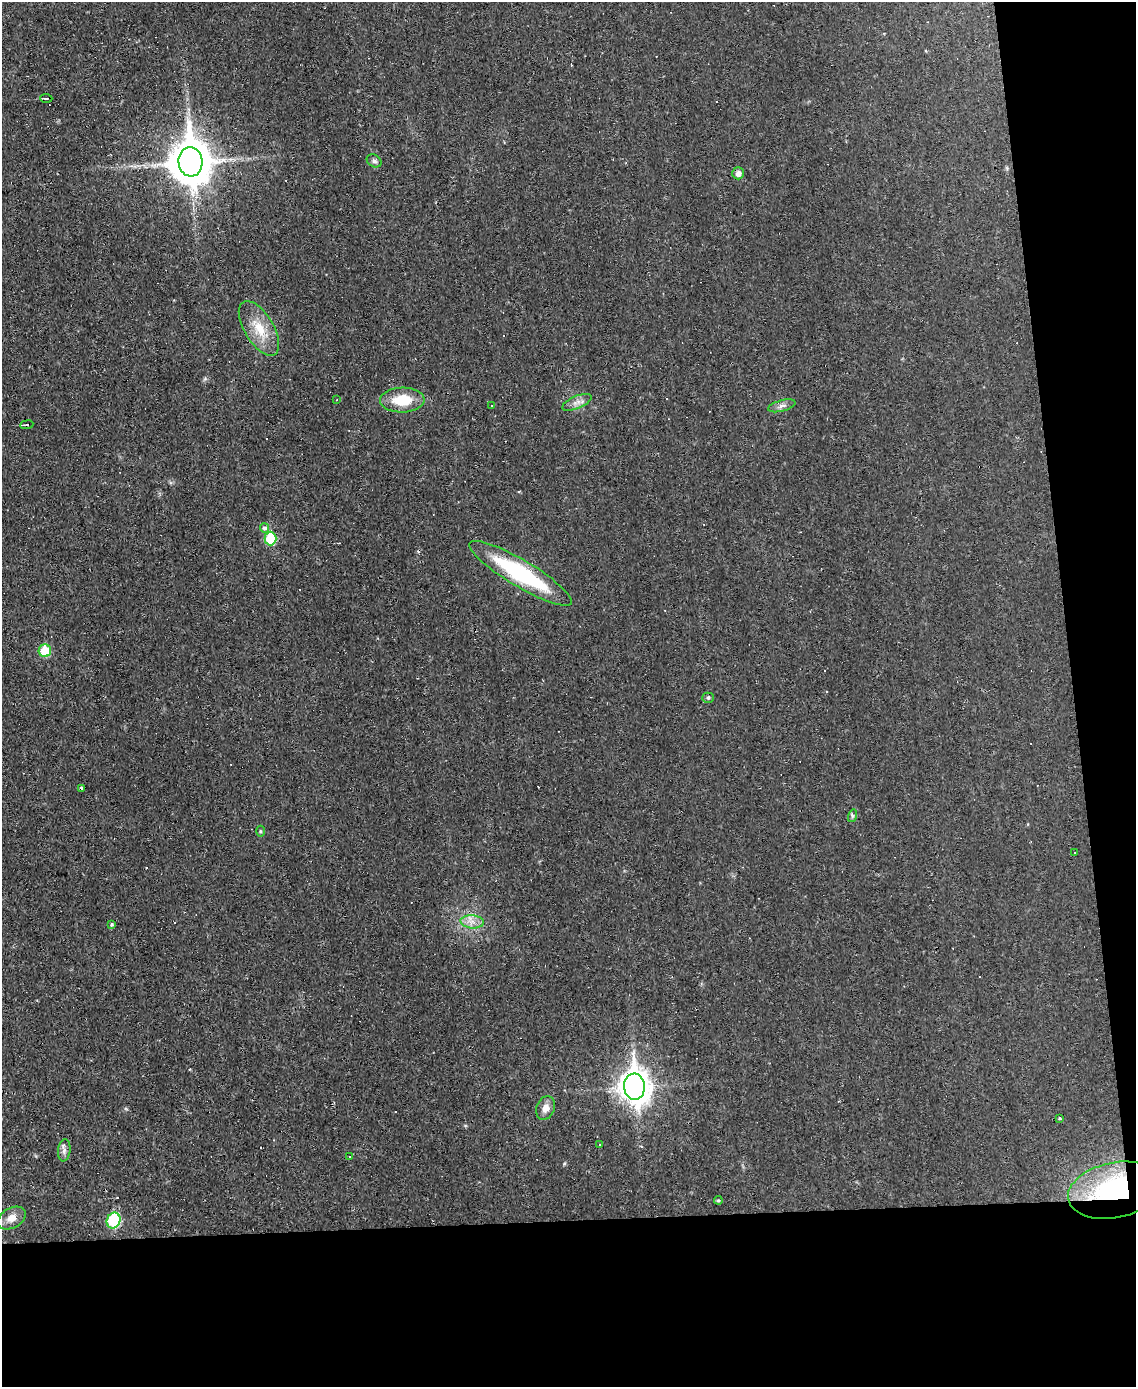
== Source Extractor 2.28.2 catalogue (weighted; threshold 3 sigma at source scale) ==
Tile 12 of 4 x 3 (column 4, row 3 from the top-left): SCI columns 3402-4535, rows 128-1512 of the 4535 x 4512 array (HDU 1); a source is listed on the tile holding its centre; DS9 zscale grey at full resolution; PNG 1138 x 1389 px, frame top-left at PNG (2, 2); each listed source drawn as its Kron ellipse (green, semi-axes under 4 px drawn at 4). Shown black and unused: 18% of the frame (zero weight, under 2 of 3 exposures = <1% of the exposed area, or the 3 px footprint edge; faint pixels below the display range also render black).
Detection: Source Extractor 2.28.2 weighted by HDU 2 'WHT'; one run over the whole footprint, this tile lists its part. Background 0.0242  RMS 0.0048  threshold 0.0214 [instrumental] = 3 sigma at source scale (4.5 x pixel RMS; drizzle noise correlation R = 1.50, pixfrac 1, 0.05/0.05 arcsec/px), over >= 5 px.
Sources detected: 53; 21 cosmic-ray / hot-pixel residue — neither listed nor drawn; the other 32 listed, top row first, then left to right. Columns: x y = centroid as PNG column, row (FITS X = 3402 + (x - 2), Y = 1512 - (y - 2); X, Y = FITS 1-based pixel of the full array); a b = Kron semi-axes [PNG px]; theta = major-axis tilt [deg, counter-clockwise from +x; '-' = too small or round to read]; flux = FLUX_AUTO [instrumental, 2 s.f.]
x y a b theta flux
46 98 6 2 -3 0.51
374 161 8 6 -29 1.3
190 162 14 12 -84 1600
738 173 6 5 - 2.4
259 328 31 14 -59 12
337 400 3 2 - 0.32
402 400 22 12 1 14
577 402 16 6 23 2.8
491 406 3 3 - 5.3
782 406 14 5 15 2
27 425 6 2 7 0.52
265 528 5 4 - 2.1
270 539 7 6 - 21
521 573 59 13 -31 50
45 651 6 6 - 15
708 698 5 5 - 0.78
81 788 4 3 - 2.2
852 816 6 4 73 0.92
260 831 5 3 - 0.53
1075 853 3 2 - 0.61
472 922 12 6 -4 3.5
112 925 3 3 - 0.7
634 1087 13 10 -85 670
545 1108 12 9 69 3.7
1059 1118 4 3 - 0.63
600 1145 3 3 - 2.9
64 1150 11 6 83 1.9
349 1157 3 3 - 2.9
1115 1190 47 27 12 53
718 1200 4 4 - 0.62
12 1218 15 10 28 5
113 1220 8 6 68 36
Overlapping masked pixels (flux is a lower limit): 2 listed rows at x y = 81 788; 1115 1190